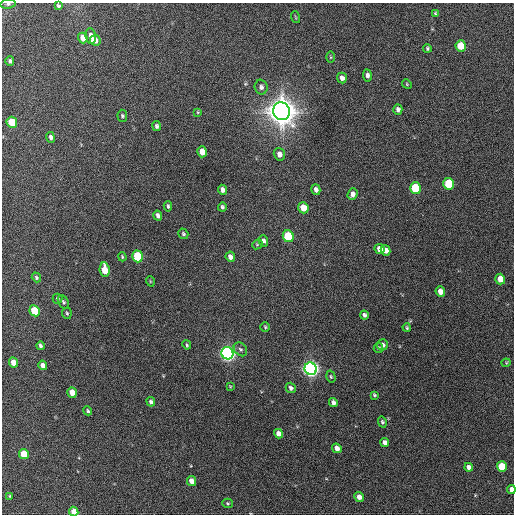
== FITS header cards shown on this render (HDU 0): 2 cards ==
NAXIS1  =                  512 / Axis length
NAXIS2  =                  512 / Axis length

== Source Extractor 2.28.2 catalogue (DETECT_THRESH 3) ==
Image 512 x 512 px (HDU 0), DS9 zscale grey, 1 PNG px = 1 image px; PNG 516 x 516 px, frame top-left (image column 1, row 512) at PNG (2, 3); each listed source drawn as its Kron ellipse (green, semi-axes under 4 px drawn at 4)
Background 530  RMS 15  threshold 44.6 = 3 sigma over >= 5 px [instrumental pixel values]
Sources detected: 85; all 85 listed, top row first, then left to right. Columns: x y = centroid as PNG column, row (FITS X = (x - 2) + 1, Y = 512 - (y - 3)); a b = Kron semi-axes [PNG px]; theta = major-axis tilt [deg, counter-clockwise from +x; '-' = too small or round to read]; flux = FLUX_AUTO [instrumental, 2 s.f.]
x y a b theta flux
8 4 7 5 9 2.7e+03
58 6 4 4 - 1.6e+03
436 14 4 3 - 1.6e+03
295 17 6 3 -70 9.8e+02
91 36 8 5 -82 6.7e+03
83 38 5 4 - 9.6e+03
95 40 6 5 - 5.7e+03
461 46 5 5 - 2.7e+04
427 48 4 4 - 1.4e+03
331 57 5 3 - 1.0e+03
10 61 5 4 - 1.9e+03
367 75 6 4 -83 3.0e+03
342 78 5 4 - 4.2e+03
407 84 5 4 - 1.1e+03
261 87 7 6 - 3.5e+03
398 110 5 4 - 3.1e+03
281 111 9 8 - 1.9e+06
198 112 4 4 - 9.6e+02
122 116 6 4 -85 1.6e+03
12 122 5 5 - 2.9e+04
157 126 5 4 - 2.1e+03
50 137 5 4 - 2.9e+03
202 152 5 5 - 1.1e+04
279 154 6 5 - 5.7e+03
449 184 6 5 - 4.0e+04
415 188 6 5 - 5.6e+04
223 190 5 4 - 3.9e+03
316 190 5 4 - 3.6e+03
353 194 6 5 - 4.3e+03
168 206 5 3 - 1.7e+03
222 207 4 4 - 1.8e+03
303 208 6 5 - 1.4e+04
158 215 5 4 - 2.9e+03
183 234 6 4 -55 1.4e+03
288 236 6 5 - 5.4e+04
263 241 6 4 -85 2.7e+03
257 244 5 4 - 1.3e+03
379 249 5 5 - 6.5e+03
385 250 5 4 - 6.2e+03
138 256 6 5 - 6.2e+04
122 257 4 3 - 1.1e+03
230 257 5 4 - 4.3e+03
105 270 7 5 -82 1.9e+04
36 277 5 4 - 1.7e+03
500 279 5 5 - 1.2e+04
150 281 5 3 - 8.3e+02
440 291 5 4 - 7.8e+03
57 299 5 5 - 1.6e+03
63 302 7 5 -61 1.8e+03
35 311 5 5 - 3.3e+04
67 313 6 4 -83 1.5e+03
364 315 4 4 - 2.2e+03
265 327 5 4 - 1.4e+03
407 328 4 3 - 1.2e+03
187 345 4 3 - 1.3e+03
382 345 5 5 - 3.9e+03
40 346 4 3 - 2.4e+03
378 348 5 4 - 1.6e+03
240 349 8 6 -48 2.4e+03
227 353 6 6 - 4.7e+05
13 362 5 4 - 1.1e+04
506 363 4 4 - 1.0e+03
43 365 5 4 - 6.1e+03
311 369 6 6 - 5.5e+05
331 377 6 4 -74 1.5e+03
230 386 3 3 - 8.7e+02
291 388 5 5 - 2.9e+03
72 392 5 4 - 1.2e+04
374 395 4 3 - 1.4e+03
151 402 5 4 - 2.1e+03
333 402 5 4 - 3.1e+03
88 411 5 4 - 1.6e+03
382 422 5 4 - 1.8e+03
279 434 5 4 - 6.3e+03
385 442 5 4 - 4.5e+03
337 448 5 4 - 5.8e+03
24 454 5 4 - 2.6e+04
502 466 5 5 - 3.1e+04
469 467 4 4 - 4.3e+03
192 481 5 4 - 1.0e+04
511 489 4 4 - 6.6e+03
10 496 4 3 - 1.0e+03
359 497 5 4 - 5.9e+03
228 503 5 4 - 1.3e+03
74 511 5 4 - 1.2e+04
At the frame edge (FLAGS 8, measured only in part): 3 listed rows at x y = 8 4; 511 489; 74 511